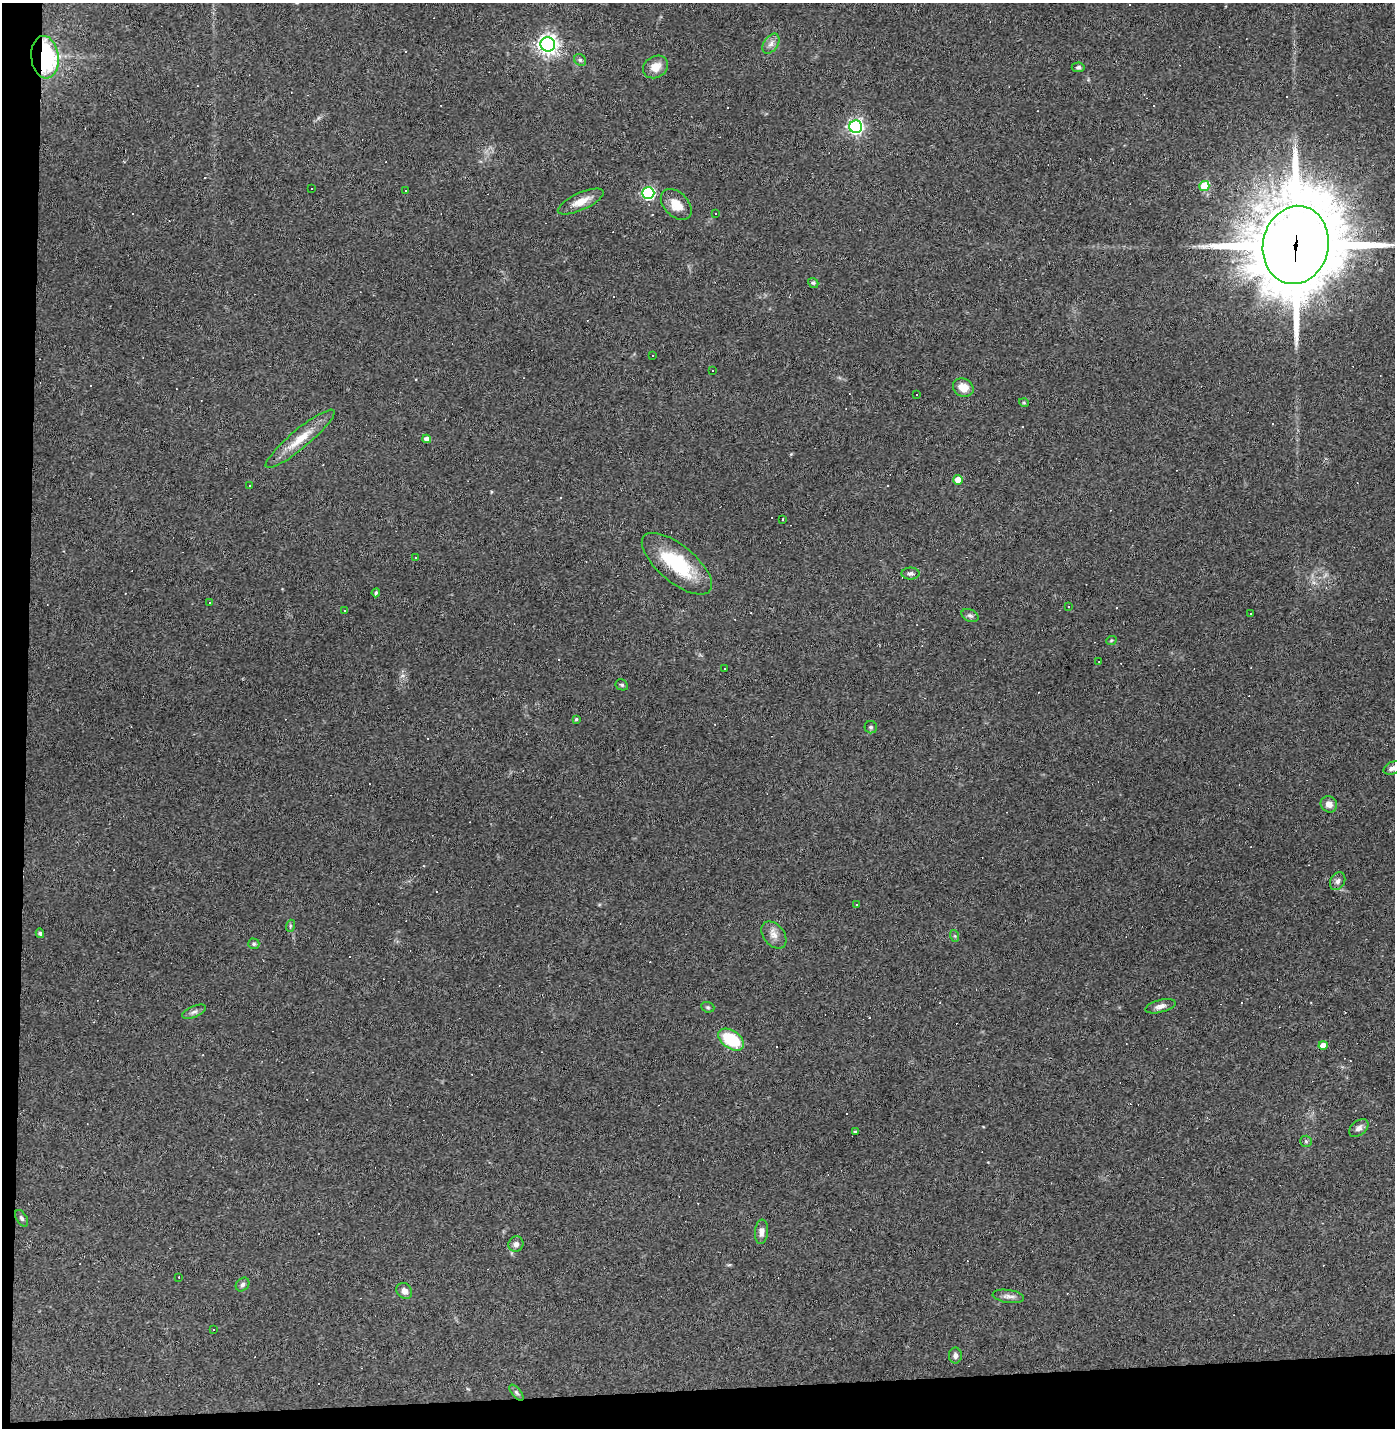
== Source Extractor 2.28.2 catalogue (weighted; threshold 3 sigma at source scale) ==
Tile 7 of 3 x 3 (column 1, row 3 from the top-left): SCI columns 33-1425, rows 1-1426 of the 4242 x 4278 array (HDU 1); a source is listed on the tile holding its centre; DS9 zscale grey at full resolution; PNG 1397 x 1430 px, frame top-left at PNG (2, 3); each listed source drawn as its Kron ellipse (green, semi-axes under 4 px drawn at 4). Shown black and unused: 5% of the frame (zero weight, under 3 of 4 exposures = <1% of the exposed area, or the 3 px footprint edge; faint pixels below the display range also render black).
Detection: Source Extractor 2.28.2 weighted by HDU 2 'WHT'; one run over the whole footprint, this tile lists its part. Background 0.0416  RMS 0.005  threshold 0.0224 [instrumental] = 3 sigma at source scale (4.5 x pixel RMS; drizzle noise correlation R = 1.50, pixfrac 1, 0.05/0.05 arcsec/px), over >= 5 px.
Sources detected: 119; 51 cosmic-ray / hot-pixel residue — neither listed nor drawn; the other 68 listed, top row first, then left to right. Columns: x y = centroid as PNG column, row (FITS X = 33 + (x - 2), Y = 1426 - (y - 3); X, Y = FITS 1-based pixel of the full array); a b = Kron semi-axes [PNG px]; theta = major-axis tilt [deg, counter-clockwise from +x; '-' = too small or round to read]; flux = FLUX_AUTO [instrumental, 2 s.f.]
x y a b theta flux
548 44 7 7 - 280
771 44 11 7 56 2.5
45 57 21 14 -83 73
580 60 6 5 - 0.92
656 67 13 10 32 5.8
1078 67 6 5 - 1
856 127 6 6 - 130
1204 186 5 5 - 19
311 188 3 3 - 1.1
405 191 3 2 - 0.43
648 193 6 6 - 71
581 201 25 8 24 6.1
676 204 18 12 -46 7.1
716 214 3 3 - 1.7
1296 245 39 33 79 5800
813 283 5 4 - 0.75
653 355 3 2 - 0.75
713 370 3 3 - 0.57
963 387 10 8 -27 6
916 395 3 3 - 4.9
1024 403 5 3 - 0.44
300 439 44 9 40 11
427 439 4 4 - 2.3
958 480 5 4 - 6.9
250 485 3 3 - 1.1
783 519 3 2 - 0.4
415 558 3 2 - 0.39
677 564 43 18 -40 30
911 573 9 6 -1 1.4
376 593 4 4 - 0.79
210 603 3 3 - 9.2
1069 607 3 2 - 0.49
344 610 3 3 - 1.5
1251 613 3 2 - 0.45
970 616 9 6 -24 1.3
1111 641 5 3 - 0.48
1099 661 3 2 - 0.3
724 668 2 2 - 0.35
622 685 6 5 - 0.76
576 719 4 4 - 0.59
871 727 6 6 - 0.94
1392 768 9 6 26 1.8
1329 804 8 7 - 3.2
1338 881 9 7 60 1.8
856 905 2 2 - 0.41
290 926 6 4 72 0.64
40 933 4 4 - 0.98
774 935 15 10 -52 3.9
955 936 6 4 -72 0.6
254 944 6 5 - 0.98
1160 1006 16 6 15 2.5
708 1007 7 5 -21 0.8
194 1012 12 5 23 1.8
731 1040 14 9 -34 22
1323 1045 4 4 - 4
1359 1128 11 7 39 2.2
855 1132 3 3 - 0.7
1306 1141 6 5 - 0.9
22 1218 9 5 -58 1.2
762 1232 12 6 85 2.7
516 1244 8 7 - 1.8
179 1277 2 2 - 0.31
242 1285 7 6 - 1.4
404 1291 8 7 - 2.7
1008 1296 16 6 -8 2.4
213 1330 3 2 - 0.53
955 1356 8 6 90 1.7
516 1393 9 4 -51 1.1
Overlapping masked pixels (flux is a lower limit): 2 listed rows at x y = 45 57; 1296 245
Isophote crosses this tile's border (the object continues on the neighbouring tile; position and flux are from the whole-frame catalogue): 1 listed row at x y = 1392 768